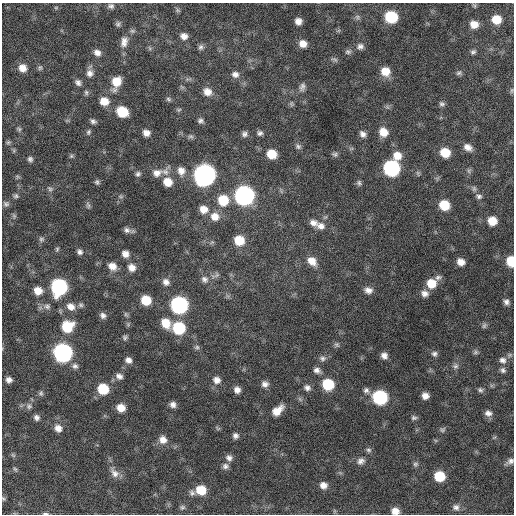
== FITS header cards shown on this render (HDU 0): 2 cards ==
NAXIS1  =                  512 / Axis length
NAXIS2  =                  512 / Axis length

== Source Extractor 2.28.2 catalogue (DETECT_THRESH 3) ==
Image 512 x 512 px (HDU 0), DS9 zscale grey, 1 PNG px = 1 image px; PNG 516 x 516 px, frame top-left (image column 1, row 512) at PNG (2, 3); no overlay
Background 641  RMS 19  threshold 57.7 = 3 sigma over >= 5 px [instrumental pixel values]
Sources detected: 170; all 170 listed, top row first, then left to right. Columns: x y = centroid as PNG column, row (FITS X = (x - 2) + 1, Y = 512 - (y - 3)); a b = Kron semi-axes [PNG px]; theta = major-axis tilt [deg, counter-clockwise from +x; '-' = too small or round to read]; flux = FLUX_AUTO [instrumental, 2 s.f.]
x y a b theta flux
111 6 8 7 - 3900
56 8 6 4 0 1600
177 10 7 4 -71 1800
357 17 8 7 - 3600
391 17 9 8 - 72000
496 19 7 7 - 22000
298 21 6 6 - 8100
118 24 8 6 -80 2900
474 24 7 6 - 13000
132 31 7 5 -20 2600
184 36 7 6 - 7200
124 42 15 9 78 9900
303 44 8 7 - 11000
360 46 9 8 - 5300
201 47 7 6 - 3300
149 48 6 4 -70 1800
348 52 8 7 - 3600
473 52 6 5 - 2800
97 53 9 7 -31 7200
334 59 10 5 -22 2700
22 68 9 9 - 12000
40 68 8 6 74 2500
385 71 9 9 - 18000
90 73 10 9 - 7400
459 73 8 6 23 2800
235 74 9 8 - 6600
116 82 13 9 72 23000
78 83 9 7 -48 4800
302 87 11 7 72 5100
512 90 8 4 89 1900
86 92 7 6 - 2800
207 92 10 9 - 11000
168 99 7 5 -33 2600
104 101 9 9 - 16000
291 104 7 6 - 2200
442 104 7 6 - 3100
179 110 7 5 2 2100
122 112 9 8 - 39000
93 121 7 5 -29 3700
200 121 7 6 - 3800
19 129 7 6 - 2400
88 132 7 6 - 2700
383 132 10 9 - 16000
146 133 7 6 - 7900
260 133 7 6 - 3700
244 134 7 7 - 4300
363 134 8 6 -48 5600
191 136 8 6 -22 2900
8 142 7 5 21 2200
298 146 8 7 - 3500
468 147 10 7 -29 8500
445 153 9 8 - 25000
272 154 9 8 - 24000
335 154 8 6 -12 3000
71 156 6 5 - 2100
397 156 10 10 - 15000
30 159 6 6 - 3300
391 168 9 9 - 240000
181 171 12 10 -70 11000
469 171 7 6 - 2700
157 173 19 11 25 14000
138 174 7 6 - 3400
204 175 10 10 - 880000
97 182 7 5 -63 2700
168 182 11 9 -27 18000
359 183 8 6 -60 3000
50 189 8 6 -30 3000
474 189 8 6 -75 3000
16 196 7 6 - 2800
121 196 8 4 -8 2000
244 196 10 10 - 510000
479 196 8 6 -12 3600
223 200 11 10 - 37000
6 204 8 7 - 3400
88 205 9 5 -72 2700
444 205 8 8 - 32000
204 209 10 9 - 12000
14 216 6 6 - 2100
215 217 11 10 - 14000
492 221 9 8 - 20000
313 223 11 8 -23 7800
321 226 12 10 -18 9000
128 230 10 4 -13 5400
41 239 8 7 - 3100
239 240 9 9 - 30000
57 249 6 5 - 2000
80 252 7 6 - 4200
125 254 8 7 - 8000
312 261 12 9 -43 14000
511 261 8 6 -85 34000
461 262 7 6 - 9700
112 266 10 8 -35 11000
132 268 10 9 - 10000
216 275 13 5 23 4300
438 277 9 6 17 3700
205 279 11 9 -41 6800
166 282 9 8 - 6900
431 283 9 9 - 22000
59 287 10 9 - 240000
368 290 10 7 -12 7000
38 291 8 8 - 15000
425 293 9 8 - 7000
146 300 8 7 - 31000
506 302 7 6 - 4500
81 305 7 6 - 3200
179 305 10 9 - 320000
47 306 10 7 -13 5200
71 307 11 9 -30 11000
126 314 7 5 -54 2300
103 315 8 7 - 5100
166 323 11 9 -57 21000
484 326 7 6 - 2700
67 327 10 9 - 44000
179 328 10 9 - 74000
125 337 6 6 - 2700
337 345 8 6 -44 3000
197 347 7 6 - 2800
475 352 7 5 2 2600
63 353 10 9 - 430000
434 354 7 7 - 3800
384 355 7 6 - 6600
322 358 9 7 -2 4500
128 360 8 7 - 6200
503 360 10 8 -31 6300
75 366 9 8 - 5000
455 366 8 8 - 4100
317 370 9 7 -15 5700
503 370 8 7 - 3900
119 376 9 7 -22 5900
9 380 7 6 - 5900
217 380 9 8 - 8000
265 384 8 7 - 6100
328 384 9 8 - 52000
307 388 8 7 - 5100
103 389 9 8 - 42000
237 390 6 6 - 7000
366 390 9 7 -44 4500
480 390 8 6 -30 3100
41 393 7 6 - 3000
425 396 6 6 - 8000
380 397 9 9 - 150000
173 405 7 6 - 5800
29 406 9 8 - 4800
121 408 8 7 - 15000
277 410 14 7 41 15000
488 413 9 7 -22 6200
36 417 7 7 - 4600
414 418 8 6 4 3000
58 428 9 8 - 8800
442 430 8 6 36 2900
235 436 6 6 - 4300
163 440 10 9 - 10000
368 450 7 6 - 2900
13 455 7 4 -44 2100
229 458 9 8 - 5400
361 461 10 8 35 5900
510 461 12 6 28 5400
415 464 7 6 - 3000
225 466 8 7 - 4500
15 469 7 4 -54 2200
115 473 14 9 -48 9700
439 476 8 8 - 40000
323 485 8 7 - 8500
201 490 9 8 - 28000
192 493 9 8 - 4400
3 499 6 4 -56 1900
182 507 8 6 18 3000
456 507 10 9 - 6100
395 511 8 7 - 11000
45 514 9 3 0 2500
At the frame edge (FLAGS 8, measured only in part): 5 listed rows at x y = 511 261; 510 461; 3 499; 395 511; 45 514